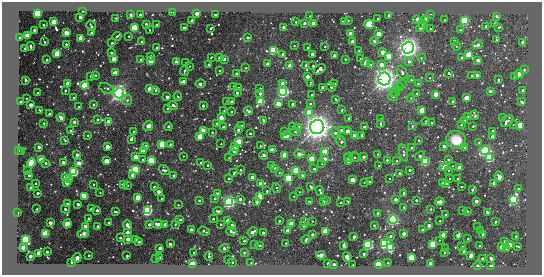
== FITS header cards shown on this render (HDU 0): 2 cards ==
NAXIS1  =                  540 / length of data axis 1
NAXIS2  =                  273 / length of data axis 2

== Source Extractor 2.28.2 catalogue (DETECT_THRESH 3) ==
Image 540 x 273 px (HDU 0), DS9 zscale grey, 1 PNG px = 1 image px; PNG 544 x 277 px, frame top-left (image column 1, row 273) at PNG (2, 2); each listed source drawn as its Kron ellipse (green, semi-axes under 4 px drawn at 4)
Background -129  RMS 200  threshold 615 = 3 sigma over >= 5 px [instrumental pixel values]
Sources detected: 520; of the 520, the 500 brightest by FLUX_AUTO listed and drawn (20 fainter detections omitted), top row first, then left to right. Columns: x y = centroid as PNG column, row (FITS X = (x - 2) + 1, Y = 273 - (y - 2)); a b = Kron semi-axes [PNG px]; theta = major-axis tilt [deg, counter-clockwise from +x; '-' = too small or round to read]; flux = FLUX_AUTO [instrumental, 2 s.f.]
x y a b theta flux
83 11 3 2 - 1.2e+04
173 12 4 2 - 1.3e+04
38 13 4 3 - 2.9e+06
197 13 3 3 - 2.6e+05
430 14 3 2 - 1.2e+04
131 15 3 3 - 2.5e+04
140 15 3 3 - 8.5e+04
215 15 3 3 - 7.7e+04
389 15 3 3 - 3.9e+04
310 16 2 2 - 1.0e+04
497 16 4 2 - 2.4e+04
80 17 3 3 - 1.3e+05
116 18 3 3 - 1.5e+04
377 19 2 2 - 1.2e+04
417 19 3 3 - 1.7e+05
425 19 3 3 - 3.2e+04
445 20 2 2 - 9.2e+03
192 21 3 3 - 2.9e+05
344 21 3 2 - 2.1e+04
348 21 3 2 - 1.7e+04
465 21 3 3 - 6.3e+06
54 22 4 3 - 1.3e+06
296 22 3 2 - 3.0e+04
304 23 3 3 - 3.2e+04
313 23 3 3 - 4.6e+05
423 23 3 2 - 1.9e+04
146 24 3 3 - 6.6e+04
369 24 5 5 - 3.8e+05
495 24 4 3 - 1.6e+05
44 25 3 3 - 4.4e+04
156 25 3 3 - 3.5e+04
91 26 5 3 - 3.3e+04
486 26 3 3 - 6.5e+04
283 27 3 3 - 9.1e+04
421 27 5 3 - 7.9e+04
499 27 3 3 - 1.4e+04
134 28 3 3 - 2.1e+06
184 28 3 3 - 1.1e+05
211 28 3 2 - 2.2e+04
430 29 3 2 - 1.2e+04
34 30 3 3 - 6.7e+04
149 30 2 2 - 1.7e+04
460 30 2 2 - 1.0e+04
66 33 3 3 - 6.5e+05
91 33 3 3 - 4.8e+04
351 34 3 3 - 5.9e+05
379 34 3 3 - 7.8e+05
27 35 3 3 - 1.0e+06
117 36 5 3 - 3.0e+04
129 36 3 2 - 1.2e+04
19 38 3 3 - 3.4e+04
81 38 3 3 - 1.5e+06
248 38 3 3 - 6.3e+04
496 39 4 2 - 1.4e+04
374 41 4 3 - 2.4e+04
455 41 3 2 - 3.0e+04
44 42 3 2 - 2.1e+04
142 42 3 3 - 9.7e+04
353 42 3 3 - 3.2e+05
523 42 3 3 - 2.9e+05
112 43 3 3 - 2.3e+04
66 44 3 3 - 3.2e+04
477 45 5 3 - 9.6e+04
31 46 4 3 - 3.8e+04
294 46 3 2 - 1.3e+04
325 46 3 2 - 2.2e+04
457 46 4 2 - 1.5e+04
308 47 3 2 - 1.7e+04
24 48 3 3 - 3.0e+04
157 48 3 2 - 2.7e+04
408 48 6 5 - 1.1e+07
273 50 4 3 - 4.4e+06
359 51 3 2 - 2.1e+04
383 52 4 3 - 3.3e+05
112 53 3 3 - 4.0e+04
57 54 3 3 - 1.5e+06
283 54 3 3 - 9.3e+04
312 54 3 3 - 1.2e+05
334 55 3 3 - 1.2e+05
469 55 3 3 - 2.6e+06
150 56 3 3 - 3.2e+04
388 56 3 3 - 7.1e+05
211 57 3 2 - 1.2e+04
461 57 3 3 - 1.9e+04
219 58 3 3 - 1.1e+05
360 58 3 2 - 1.8e+04
421 58 3 3 - 1.0e+04
113 59 3 3 - 3.7e+05
141 59 3 3 - 1.9e+04
224 59 3 3 - 1.2e+05
345 59 2 2 - 1.1e+04
47 60 3 3 - 3.7e+04
478 60 3 3 - 1.6e+05
151 61 3 3 - 1.5e+06
176 62 3 3 - 6.2e+04
365 62 4 3 - 5.6e+04
409 62 4 4 - 4.7e+04
186 63 3 2 - 1.3e+04
268 64 3 3 - 2.2e+05
209 65 3 3 - 2.9e+04
306 65 3 3 - 8.5e+04
371 65 3 3 - 6.0e+04
381 65 3 3 - 3.3e+05
190 66 3 3 - 9.4e+03
290 66 3 3 - 6.8e+05
313 66 3 3 - 4.4e+04
246 68 3 3 - 1.6e+04
320 69 6 3 35 7.0e+04
524 69 3 3 - 3.3e+04
184 71 5 2 - 1.3e+04
220 71 3 2 - 1.5e+04
402 72 7 4 -62 2.9e+04
115 73 4 3 - 2.5e+05
236 73 3 3 - 2.5e+04
449 73 4 3 - 4.3e+04
519 74 4 3 - 2.0e+05
95 75 3 3 - 2.9e+04
91 76 3 3 - 6.2e+04
307 76 3 3 - 2.3e+05
472 76 3 2 - 1.7e+04
477 76 3 3 - 1.3e+05
515 77 4 3 - 1.4e+04
430 78 3 3 - 1.0e+04
384 79 6 6 - 1.3e+07
26 80 3 3 - 6.9e+04
411 80 3 3 - 1.9e+04
498 80 4 2 - 2.6e+04
183 82 3 3 - 2.0e+05
68 83 3 3 - 6.3e+05
283 83 3 3 - 2.6e+05
310 83 3 2 - 1.1e+04
418 83 3 3 - 1.7e+04
200 84 5 3 - 1.4e+05
335 84 3 3 - 2.8e+04
402 84 4 4 - 1.8e+04
84 85 4 3 - 2.3e+06
234 86 3 3 - 1.3e+04
331 87 5 3 - 7.6e+04
399 87 4 3 - 3.2e+04
107 88 8 5 -25 3.4e+04
238 88 3 2 - 1.8e+04
260 88 3 2 - 1.4e+04
322 88 3 3 - 1.2e+05
150 89 4 3 - 6.1e+05
156 90 4 3 - 3.8e+04
65 91 3 2 - 1.5e+04
490 91 3 3 - 2.1e+04
523 91 3 3 - 4.9e+04
283 92 4 4 - 5.6e+06
395 92 5 5 - 2.8e+04
37 93 3 2 - 2.3e+04
119 93 5 5 - 8.5e+06
237 93 3 3 - 5.0e+04
260 93 3 3 - 5.3e+04
417 93 3 3 - 1.7e+04
436 94 3 3 - 6.7e+05
311 95 3 2 - 1.5e+04
178 96 4 3 - 1.5e+04
393 96 5 4 - 2.9e+04
167 97 3 3 - 1.1e+05
27 98 2 2 - 9.2e+03
74 98 4 3 - 1.4e+04
411 98 4 3 - 1.2e+04
466 98 3 3 - 8.6e+05
336 99 3 2 - 1.4e+04
127 100 5 5 - 2.6e+04
227 101 3 3 - 1.4e+04
261 101 3 3 - 2.9e+06
21 102 3 3 - 1.4e+05
232 102 3 3 - 1.2e+05
453 102 3 3 - 1.1e+05
522 102 3 3 - 3.0e+04
94 104 3 3 - 3.1e+04
278 104 3 3 - 6.6e+05
293 104 3 3 - 7.2e+04
310 104 4 3 - 2.2e+04
31 105 3 3 - 2.4e+05
173 105 4 3 - 9.0e+04
203 106 3 3 - 8.2e+04
79 107 3 3 - 1.9e+04
168 108 3 3 - 2.1e+04
40 110 3 3 - 2.6e+04
224 110 3 2 - 9.4e+03
342 110 3 2 - 1.2e+04
248 111 4 3 - 6.4e+04
422 111 3 3 - 9.5e+05
232 112 3 2 - 1.5e+04
309 112 4 3 - 4.5e+05
49 114 3 2 - 2.9e+04
475 115 5 3 - 2.5e+04
467 116 3 3 - 2.1e+04
61 117 4 3 - 2.2e+05
221 118 4 4 - 1.1e+05
349 118 3 3 - 4.6e+04
503 118 3 3 - 2.5e+04
381 119 3 3 - 5.0e+04
97 120 3 3 - 6.2e+04
263 120 3 3 - 2.1e+04
109 121 3 3 - 6.5e+05
464 121 3 3 - 3.4e+04
507 121 7 4 44 7.0e+04
74 122 3 3 - 8.7e+04
426 122 4 2 - 1.6e+04
44 123 3 2 - 1.1e+04
217 123 3 3 - 2.6e+04
432 123 3 3 - 2.0e+04
380 124 3 3 - 1.6e+04
241 125 2 2 - 1.1e+04
461 125 3 3 - 1.2e+04
513 125 2 2 - 9.5e+03
520 125 3 3 - 1.2e+06
148 126 5 4 - 5.9e+04
412 126 3 3 - 2.0e+04
473 126 3 3 - 1.5e+04
168 127 4 3 - 5.8e+04
223 127 3 3 - 7.2e+04
292 127 2 2 - 1.0e+04
299 127 3 3 - 9.9e+04
317 127 7 7 - 1.7e+07
364 127 3 3 - 1.5e+05
238 130 3 3 - 8.1e+04
342 130 4 3 - 2.5e+04
71 131 3 3 - 9.0e+04
133 131 2 2 - 1.0e+04
203 131 3 3 - 8.9e+05
284 131 3 3 - 6.5e+04
347 131 3 3 - 1.9e+05
493 131 3 3 - 7.3e+04
212 132 3 2 - 1.4e+04
295 132 5 4 - 1.8e+04
250 133 3 3 - 3.4e+04
335 133 6 4 -54 5.1e+04
88 135 3 3 - 1.8e+04
362 135 3 3 - 3.6e+04
200 136 3 3 - 1.1e+06
286 136 5 3 - 8.0e+04
354 136 3 3 - 4.0e+05
493 137 3 3 - 2.3e+05
131 139 3 3 - 1.2e+05
65 140 4 2 - 2.4e+04
419 140 3 3 - 2.4e+04
456 140 10 9 - 2.7e+05
341 141 6 4 -61 3.9e+04
239 142 3 3 - 3.1e+06
479 142 4 2 - 9.6e+03
162 144 3 3 - 1.7e+06
170 144 3 3 - 2.4e+04
221 144 2 2 - 1.0e+04
146 146 3 3 - 3.2e+05
234 146 3 3 - 7.8e+04
260 146 2 2 - 9.4e+03
444 146 3 3 - 4.3e+04
39 147 3 3 - 1.2e+05
107 147 3 3 - 5.0e+05
412 148 3 3 - 8.4e+04
465 148 4 4 - 3.2e+04
272 149 3 3 - 5.0e+04
19 150 3 3 - 1.2e+04
143 151 3 3 - 2.6e+05
234 151 5 4 - 2.4e+05
324 151 4 3 - 7.1e+05
485 151 4 4 - 5.3e+06
22 152 3 2 - 1.3e+04
404 153 9 3 -78 3.0e+04
299 154 5 3 - 3.6e+05
378 154 2 2 - 9.7e+03
77 155 3 3 - 1.1e+05
263 155 4 3 - 1.0e+05
284 155 3 3 - 7.5e+05
183 156 2 2 - 1.2e+04
420 156 5 3 - 1.1e+05
136 157 3 3 - 6.2e+05
348 157 5 3 - 2.6e+04
355 157 5 4 - 2.6e+04
363 157 3 3 - 8.9e+04
229 158 3 3 - 1.1e+04
489 158 3 3 - 4.2e+06
142 159 3 3 - 2.1e+04
312 159 3 3 - 1.3e+06
325 159 3 3 - 1.4e+05
448 159 3 3 - 2.0e+04
41 160 3 3 - 1.1e+06
387 160 3 3 - 2.0e+04
106 161 3 3 - 7.0e+05
151 161 3 3 - 4.4e+06
397 161 3 2 - 1.5e+04
425 161 4 3 - 5.4e+06
63 162 3 3 - 9.0e+04
348 162 3 3 - 1.2e+05
31 163 5 3 - 2.6e+06
45 163 3 3 - 3.8e+04
79 163 3 3 - 3.5e+05
200 163 3 3 - 2.3e+04
322 164 3 3 - 1.0e+04
208 165 3 3 - 2.9e+04
272 166 3 3 - 3.4e+05
378 166 2 2 - 9.9e+03
444 166 5 3 - 5.2e+05
452 166 3 2 - 9.3e+03
275 168 3 3 - 1.3e+05
459 168 3 3 - 4.4e+05
314 169 3 2 - 2.7e+04
135 170 3 3 - 6.1e+06
164 170 5 4 - 3.6e+04
241 170 3 3 - 2.8e+04
296 170 3 3 - 1.8e+06
409 170 3 3 - 4.1e+04
449 170 2 2 - 9.5e+03
28 171 3 3 - 1.8e+04
74 172 3 3 - 7.0e+06
234 173 3 3 - 3.2e+04
279 173 3 3 - 1.3e+04
399 173 3 3 - 6.0e+04
29 175 3 3 - 5.0e+04
132 175 3 3 - 7.4e+04
174 175 3 3 - 3.4e+04
302 175 4 3 - 2.4e+04
65 177 3 3 - 3.2e+05
252 177 3 3 - 5.1e+05
499 177 5 4 - 9.4e+04
229 178 3 2 - 2.4e+04
289 178 3 3 - 2.8e+06
389 178 2 2 - 1.1e+04
69 179 3 3 - 5.6e+04
450 179 3 2 - 1.7e+04
458 179 3 3 - 2.5e+04
352 180 3 3 - 5.9e+05
364 182 2 2 - 9.9e+03
370 182 3 3 - 4.0e+04
35 183 3 3 - 2.7e+04
67 183 3 3 - 2.4e+05
442 183 3 3 - 1.1e+05
446 183 3 3 - 1.1e+05
493 183 4 2 - 2.0e+04
93 184 3 3 - 2.2e+04
261 184 4 3 - 5.2e+05
123 185 3 3 - 1.1e+05
127 185 3 3 - 3.7e+04
30 187 3 2 - 2.1e+04
154 187 3 3 - 6.8e+04
311 187 3 3 - 2.6e+04
461 187 3 3 - 3.3e+04
276 188 5 2 - 2.2e+04
518 189 3 3 - 2.6e+04
472 190 4 3 - 4.7e+04
267 191 3 3 - 2.0e+04
320 191 5 3 - 4.7e+04
158 192 3 3 - 2.0e+05
300 192 2 2 - 9.9e+03
38 193 3 2 - 2.0e+04
100 193 2 2 - 1.2e+04
217 193 4 3 - 2.4e+04
404 193 3 3 - 5.0e+04
85 196 3 3 - 1.4e+06
259 196 3 3 - 5.6e+05
294 196 2 2 - 1.2e+04
138 197 3 3 - 8.8e+05
161 199 3 2 - 1.4e+04
215 199 3 3 - 4.3e+04
240 199 3 3 - 9.5e+04
395 199 3 3 - 1.4e+05
199 200 3 3 - 1.9e+04
416 200 3 3 - 2.6e+04
514 200 3 3 - 7.7e+06
310 201 3 2 - 1.4e+04
323 201 3 3 - 8.7e+04
327 201 4 3 - 3.4e+04
348 201 3 2 - 1.6e+04
476 201 3 3 - 2.3e+05
229 202 4 4 - 6.0e+06
257 202 4 3 - 1.1e+05
341 202 3 2 - 2.1e+04
440 202 4 3 - 2.1e+05
67 204 3 3 - 6.5e+04
78 204 3 3 - 1.2e+05
178 205 3 3 - 1.4e+04
404 207 3 3 - 2.0e+04
37 209 3 2 - 1.1e+04
66 209 5 3 - 7.7e+04
91 209 3 3 - 4.6e+04
431 209 3 2 - 2.0e+04
97 210 3 3 - 7.3e+04
147 210 4 4 - 4.9e+06
463 210 3 3 - 3.6e+04
218 211 4 3 - 3.0e+04
468 211 3 2 - 1.9e+04
116 212 3 2 - 2.5e+04
487 212 3 3 - 3.1e+04
18 213 3 2 - 2.1e+04
378 213 3 3 - 5.4e+04
446 214 3 2 - 1.7e+04
88 218 3 3 - 2.3e+04
213 219 3 3 - 2.5e+04
180 220 3 2 - 1.4e+04
393 220 4 4 - 4.8e+06
228 221 3 3 - 4.5e+05
279 221 3 2 - 3.4e+04
312 221 3 2 - 1.2e+04
440 221 3 2 - 1.1e+04
109 222 3 2 - 2.6e+04
304 222 4 3 - 4.1e+04
495 222 3 3 - 3.7e+04
50 223 3 3 - 1.8e+05
67 224 4 4 - 1.2e+05
149 224 3 3 - 6.4e+04
158 224 5 3 - 2.0e+05
165 224 4 3 - 1.9e+04
175 224 3 2 - 1.5e+04
221 224 3 3 - 3.0e+04
291 224 3 3 - 7.9e+05
127 225 5 3 - 2.5e+05
232 225 3 3 - 7.9e+04
374 225 3 2 - 3.1e+04
429 225 3 3 - 2.0e+05
303 226 3 3 - 5.9e+04
86 227 3 3 - 7.0e+05
98 227 3 3 - 8.1e+04
477 227 3 2 - 1.6e+04
422 229 3 3 - 3.2e+04
191 230 3 3 - 1.6e+05
204 231 6 3 -20 4.9e+04
231 231 5 3 - 6.2e+04
288 231 3 3 - 5.2e+05
481 231 3 3 - 4.1e+04
128 232 3 3 - 1.2e+05
253 232 5 3 - 1.5e+05
263 232 3 3 - 5.5e+04
325 232 3 3 - 1.8e+06
45 234 3 3 - 3.1e+06
83 234 6 3 21 6.5e+04
312 234 3 3 - 8.2e+04
404 234 3 3 - 2.3e+05
483 234 3 3 - 1.2e+05
443 235 3 3 - 6.0e+05
458 235 4 3 - 2.8e+05
390 236 3 3 - 7.1e+04
516 236 3 3 - 1.9e+04
354 237 3 3 - 1.1e+05
120 238 3 3 - 3.4e+04
128 239 3 3 - 2.4e+05
135 239 3 3 - 1.3e+05
468 239 3 3 - 1.9e+04
26 240 3 3 - 7.7e+06
306 240 4 3 - 4.5e+04
439 240 2 2 - 1.1e+04
244 241 3 2 - 2.5e+04
505 241 3 2 - 2.1e+04
139 242 3 3 - 8.7e+04
286 243 3 3 - 2.2e+04
170 244 3 3 - 1.3e+05
385 244 4 4 - 4.9e+06
433 244 3 3 - 3.0e+06
254 245 2 2 - 1.1e+04
260 245 3 2 - 2.6e+04
344 245 4 3 - 3.6e+04
368 245 4 4 - 5.5e+06
479 245 3 3 - 2.0e+04
510 245 3 3 - 6.2e+05
462 246 3 2 - 1.3e+04
517 246 4 2 - 1.5e+04
23 247 3 3 - 3.5e+05
501 247 3 3 - 3.2e+05
160 248 3 3 - 1.7e+05
224 248 5 3 - 8.6e+04
390 248 3 3 - 3.9e+06
445 249 3 2 - 1.3e+04
507 249 3 3 - 4.8e+04
464 251 3 3 - 9.2e+04
47 252 3 3 - 1.6e+04
194 252 3 3 - 2.2e+04
445 252 3 3 - 3.3e+04
39 253 3 3 - 5.0e+05
244 253 3 3 - 1.4e+04
364 254 3 3 - 7.0e+04
89 255 3 2 - 1.7e+04
321 255 5 3 - 4.7e+05
471 255 4 3 - 2.3e+05
30 256 3 3 - 1.9e+05
127 256 3 3 - 3.9e+04
209 256 4 2 - 3.8e+04
159 257 3 3 - 2.4e+04
347 257 5 3 - 5.1e+05
77 258 5 3 - 4.3e+05
411 258 3 3 - 2.7e+06
482 258 3 3 - 3.2e+04
491 258 3 3 - 7.9e+04
156 259 3 3 - 5.0e+04
228 260 3 2 - 1.9e+04
232 262 3 2 - 2.1e+04
71 263 3 3 - 7.3e+04
251 263 2 2 - 1.1e+04
328 263 3 3 - 6.5e+04
388 263 3 2 - 1.5e+04
430 263 3 3 - 7.3e+04
192 264 3 3 - 1.8e+06
379 264 4 3 - 4.2e+05
334 265 3 3 - 2.4e+05
353 265 2 2 - 1.2e+04
477 266 4 3 - 1.7e+04
491 266 3 3 - 1.4e+05
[20 fainter detections neither listed nor drawn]

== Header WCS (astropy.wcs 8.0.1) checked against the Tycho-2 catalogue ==
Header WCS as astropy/WCSLIB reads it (CRVAL/CRPIX/CD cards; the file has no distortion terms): RA---TAN/DEC--TAN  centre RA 20:12:46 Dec -56:19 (303.19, -56.32 deg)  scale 2.1 arcsec/px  FOV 18.9' x 9.6'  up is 0 deg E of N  parity normal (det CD < 0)
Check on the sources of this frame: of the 60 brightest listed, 3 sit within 2.1 arcsec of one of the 4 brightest Tycho-2 stars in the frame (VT <= 11.38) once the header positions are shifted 1.14 arcsec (0.35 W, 1.09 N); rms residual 0.52 arcsec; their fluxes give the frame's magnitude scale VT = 28.98 - 2.5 log10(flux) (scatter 0.04 mag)
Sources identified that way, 3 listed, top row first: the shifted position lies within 2.1 arcsec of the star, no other Tycho-2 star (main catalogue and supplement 1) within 4.2 arcsec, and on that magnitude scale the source's flux lands within +1.5 / -3 mag of the star's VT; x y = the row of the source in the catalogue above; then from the Tycho-2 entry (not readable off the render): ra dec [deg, ICRS J2000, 3 dp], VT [Tycho-2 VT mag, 2 dp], TYC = Tycho-2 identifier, HIP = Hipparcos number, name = IAU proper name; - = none
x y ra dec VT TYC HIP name
408 48 303.047 -56.272 11.38 8784-1565-1 - -
384 79 303.072 -56.290 11.24 8784-1300-1 - -
317 127 303.143 -56.318 10.56 8784-1330-1 - -